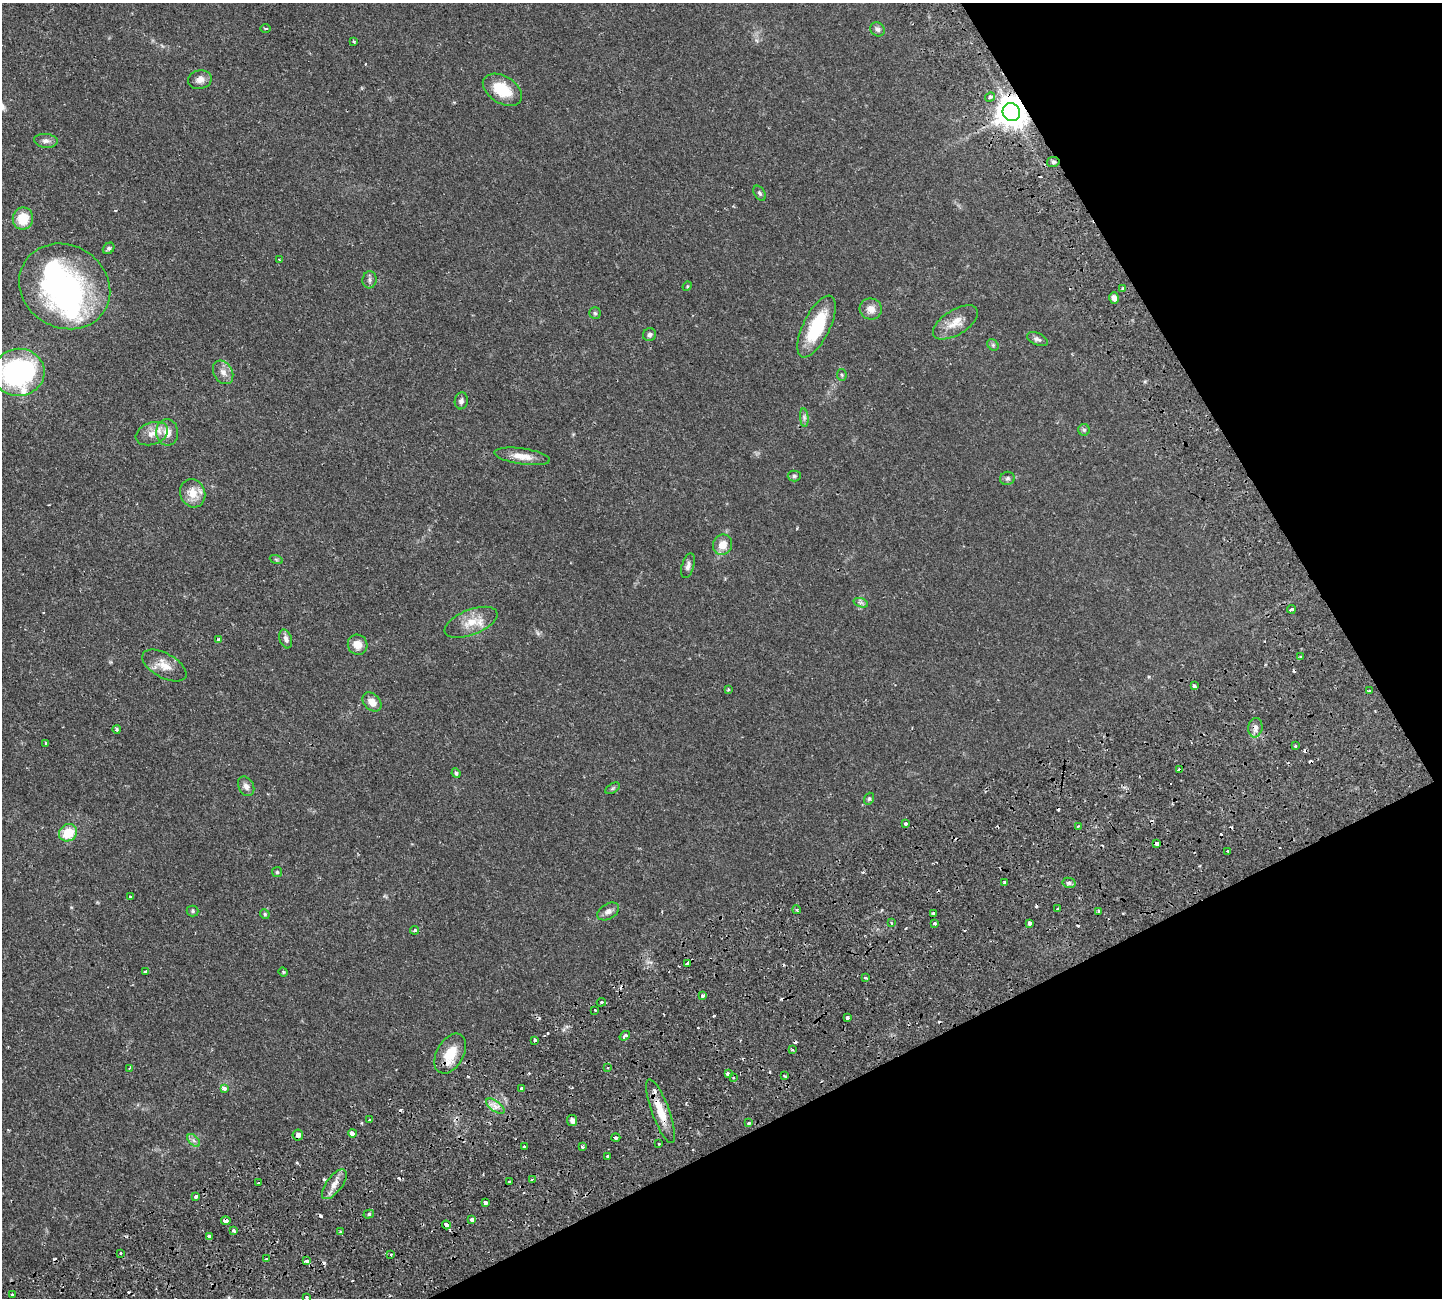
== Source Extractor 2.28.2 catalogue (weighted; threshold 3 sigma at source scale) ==
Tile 12 of 4 x 4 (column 4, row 3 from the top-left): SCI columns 4549-5988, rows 1639-2934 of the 6326 x 6317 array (HDU 1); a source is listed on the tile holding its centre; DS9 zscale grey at full resolution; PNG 1444 x 1300 px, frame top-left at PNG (2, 3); each listed source drawn as its Kron ellipse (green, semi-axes under 4 px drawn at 4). Shown black and unused: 25% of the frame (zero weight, under 2 of 3 exposures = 12% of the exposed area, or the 3 px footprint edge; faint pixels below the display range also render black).
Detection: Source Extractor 2.28.2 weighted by HDU 2 'WHT'; one run over the whole footprint, this tile lists its part. Background 0.0542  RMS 0.0052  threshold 0.0233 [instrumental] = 3 sigma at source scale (4.5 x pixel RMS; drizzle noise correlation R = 1.50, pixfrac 1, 0.05/0.05 arcsec/px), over >= 5 px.
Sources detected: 162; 2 inside a brighter object's white glare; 27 cosmic-ray / hot-pixel residue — neither listed nor drawn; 1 inside a brighter listed object's ellipse — not listed separately; the other 132 listed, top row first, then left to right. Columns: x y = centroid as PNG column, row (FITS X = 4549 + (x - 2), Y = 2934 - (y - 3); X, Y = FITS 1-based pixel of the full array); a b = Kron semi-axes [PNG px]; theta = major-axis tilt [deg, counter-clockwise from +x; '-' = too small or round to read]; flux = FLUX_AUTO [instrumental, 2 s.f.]
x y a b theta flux
266 28 5 2 - 0.61
878 29 7 6 - 1.3
354 41 4 3 - 0.64
200 80 12 9 11 3.1
502 90 21 13 -31 14
990 97 5 4 - 1.7
1011 112 9 8 - 810
46 141 12 7 -5 2
1053 162 6 5 - 1.1
760 193 8 5 -58 1
23 219 11 10 - 10
109 248 6 5 - 1.1
279 260 4 3 - 0.48
369 280 8 7 - 1.5
65 286 47 41 -31 110
687 286 5 4 - 0.56
1123 289 4 3 - 0.71
1114 298 6 4 -72 2.3
871 309 11 10 - 4
595 313 6 5 - 0.84
955 322 25 12 32 7.1
816 327 34 13 64 27
649 335 7 6 - 1.3
1037 339 11 6 -23 1.5
993 345 6 5 - 0.85
19 372 26 23 7 93
223 372 12 9 -59 3.4
842 375 5 5 - 0.68
461 401 8 6 82 1.6
804 418 9 3 -85 1.2
1084 430 6 5 - 0.93
167 432 13 11 -85 5.4
152 434 17 11 20 5
522 456 28 8 -8 6.3
794 476 6 5 - 0.89
1007 478 7 6 - 1.1
193 493 14 12 -66 7.3
723 545 10 9 - 5.4
276 559 6 4 -19 0.63
688 566 13 6 73 1.9
861 603 7 4 -18 1.1
1291 609 4 3 - 5
471 622 28 12 21 8.8
286 639 10 6 -71 1.9
219 640 3 3 - 2
358 645 10 9 - 4.6
1301 657 3 3 - 0.71
164 665 24 12 -29 6.7
1194 686 4 3 - 1.2
729 689 4 3 - 0.59
1369 691 4 2 - 0.43
372 702 11 8 -46 4.5
1255 728 10 7 82 2.3
117 729 4 4 - 1.1
46 743 3 2 - 0.68
1295 746 3 3 - 0.96
1179 770 4 3 - 2.5
456 773 5 4 - 0.99
246 786 10 7 -61 2.4
613 788 8 4 31 0.82
869 799 6 4 69 0.74
905 823 3 3 - 1.4
1078 826 3 3 - 0.64
68 833 9 8 - 12
1157 844 4 3 - 3.4
1228 851 3 3 - 0.91
277 872 5 5 - 0.76
1004 882 3 3 - 1.1
1069 883 6 5 - 1.2
130 897 3 3 - 1.1
1058 909 3 3 - 0.83
797 910 4 3 - 0.6
193 911 6 5 - 0.83
608 911 12 7 31 2.4
1099 911 3 3 - 0.65
933 913 3 2 - 0.7
265 914 5 4 - 0.69
891 923 4 3 - 0.73
935 923 3 3 - 1.2
1029 923 3 3 - 3.4
415 930 4 4 - 0.81
687 963 3 3 - 4.6
145 971 3 3 - 2.2
283 972 5 4 - 0.58
865 978 3 3 - 1.4
703 996 3 3 - 2.1
601 1002 5 4 - 0.63
595 1010 3 2 - 0.76
847 1017 3 3 - 3.9
625 1036 6 3 37 1.6
535 1040 3 3 - 1.6
792 1050 3 3 - 0.58
450 1054 22 13 61 11
130 1068 4 2 - 0.45
608 1068 3 3 - 0.77
728 1074 4 3 - 2
785 1076 3 2 - 0.45
733 1078 3 2 - 0.75
224 1088 4 4 - 2.8
521 1088 3 3 - 0.92
495 1106 11 5 -36 2.5
660 1111 34 9 -70 10
369 1120 3 3 - 0.76
572 1120 5 5 - 2.4
749 1123 3 3 - 1
352 1133 4 4 - 6.3
298 1135 5 5 - 2
616 1138 4 3 - 2.1
194 1140 8 4 -45 1.3
659 1144 3 2 - 0.61
524 1147 4 3 - 0.54
582 1147 3 3 - 1.4
608 1156 3 3 - 2
532 1179 3 3 - 0.99
509 1182 3 2 - 0.42
258 1183 3 3 - 0.7
334 1184 18 8 53 4.2
196 1197 3 3 - 1.9
486 1203 3 3 - 2.2
369 1214 5 4 - 1.1
472 1219 4 3 - 7.5
226 1221 4 4 - 3.3
446 1225 4 3 - 3.6
233 1230 4 3 - 1.6
340 1232 3 3 - 0.59
210 1236 4 3 - 2.4
120 1253 3 3 - 0.88
391 1254 3 3 - 1.4
267 1259 3 3 - 1.1
307 1261 4 3 - 2.5
12 1294 3 3 - 1.5
306 1298 3 3 - 1.3
Overlapping masked pixels (flux is a lower limit): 7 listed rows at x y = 1011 112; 1053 162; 1179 770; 450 1054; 660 1111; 298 1135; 226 1221
Isophote crosses this tile's border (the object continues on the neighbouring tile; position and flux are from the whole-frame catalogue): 3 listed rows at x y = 65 286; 19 372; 306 1298